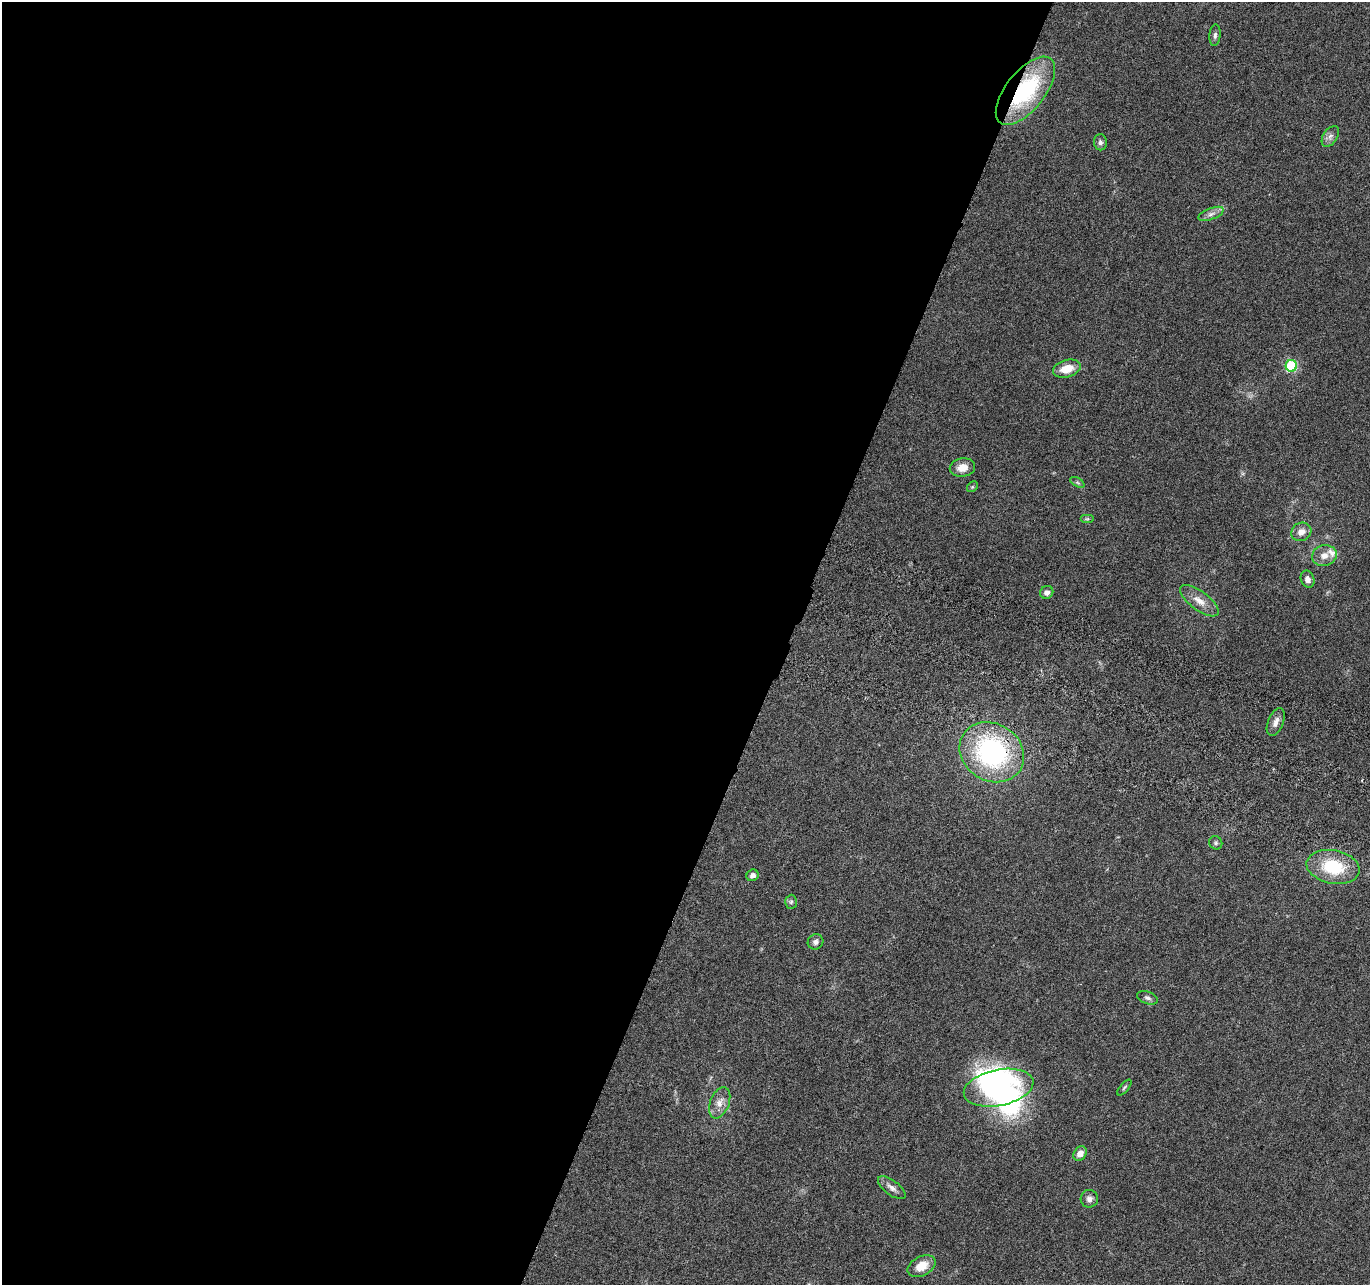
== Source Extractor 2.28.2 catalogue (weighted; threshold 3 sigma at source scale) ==
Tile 5 of 4 x 4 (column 1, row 2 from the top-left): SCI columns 23-1390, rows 2833-4115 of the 5525 x 5730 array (HDU 1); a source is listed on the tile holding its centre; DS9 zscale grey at full resolution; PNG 1372 x 1287 px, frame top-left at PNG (2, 2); each listed source drawn as its Kron ellipse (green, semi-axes under 4 px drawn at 4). Shown black and unused: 57% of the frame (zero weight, under 3 of 6 exposures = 3% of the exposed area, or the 3 px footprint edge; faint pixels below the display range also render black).
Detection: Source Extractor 2.28.2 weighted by HDU 2 'WHT'; one run over the whole footprint, this tile lists its part. Background 0.0499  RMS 0.0043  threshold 0.0178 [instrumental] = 3 sigma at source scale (4.09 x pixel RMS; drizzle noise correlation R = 1.36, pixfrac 0.8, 0.0396/0.0396 arcsec/px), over >= 5 px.
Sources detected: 34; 2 inside a brighter object's white glare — neither listed nor drawn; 1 inside a brighter listed object's ellipse — not listed separately; the other 31 listed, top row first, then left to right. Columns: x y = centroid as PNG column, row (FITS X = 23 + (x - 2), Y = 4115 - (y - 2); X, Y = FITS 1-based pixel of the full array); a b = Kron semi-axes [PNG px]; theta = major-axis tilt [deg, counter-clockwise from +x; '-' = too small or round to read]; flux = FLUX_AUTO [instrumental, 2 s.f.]
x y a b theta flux
1215 35 11 5 85 1.3
1025 91 41 19 52 41
1330 136 11 7 57 1.8
1100 142 8 6 -81 1.3
1211 214 13 5 21 1.9
1291 366 6 5 - 41
1067 369 14 8 16 6.9
962 468 13 9 10 4.2
1077 482 8 4 -31 0.73
972 487 6 4 44 0.55
1087 519 7 4 0 0.71
1301 532 10 9 - 3.3
1324 556 12 10 17 3.8
1308 579 9 6 -69 2.3
1047 592 7 6 - 1.7
1199 601 23 9 -37 4.8
1276 722 14 7 68 2.6
992 752 34 28 -32 69
1216 843 7 6 - 0.87
1333 867 27 16 -11 20
753 875 6 5 - 1.7
791 902 7 6 - 0.84
815 942 8 7 - 1.5
1147 998 11 6 -18 1.3
999 1088 35 18 12 66
1124 1088 10 4 50 0.73
720 1103 16 9 68 3.7
1080 1153 7 6 - 3.4
892 1188 16 7 -37 2.3
1089 1199 9 8 - 1.8
922 1266 15 9 28 6.3
Overlapping masked pixels (flux is a lower limit): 2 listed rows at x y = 1025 91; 992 752